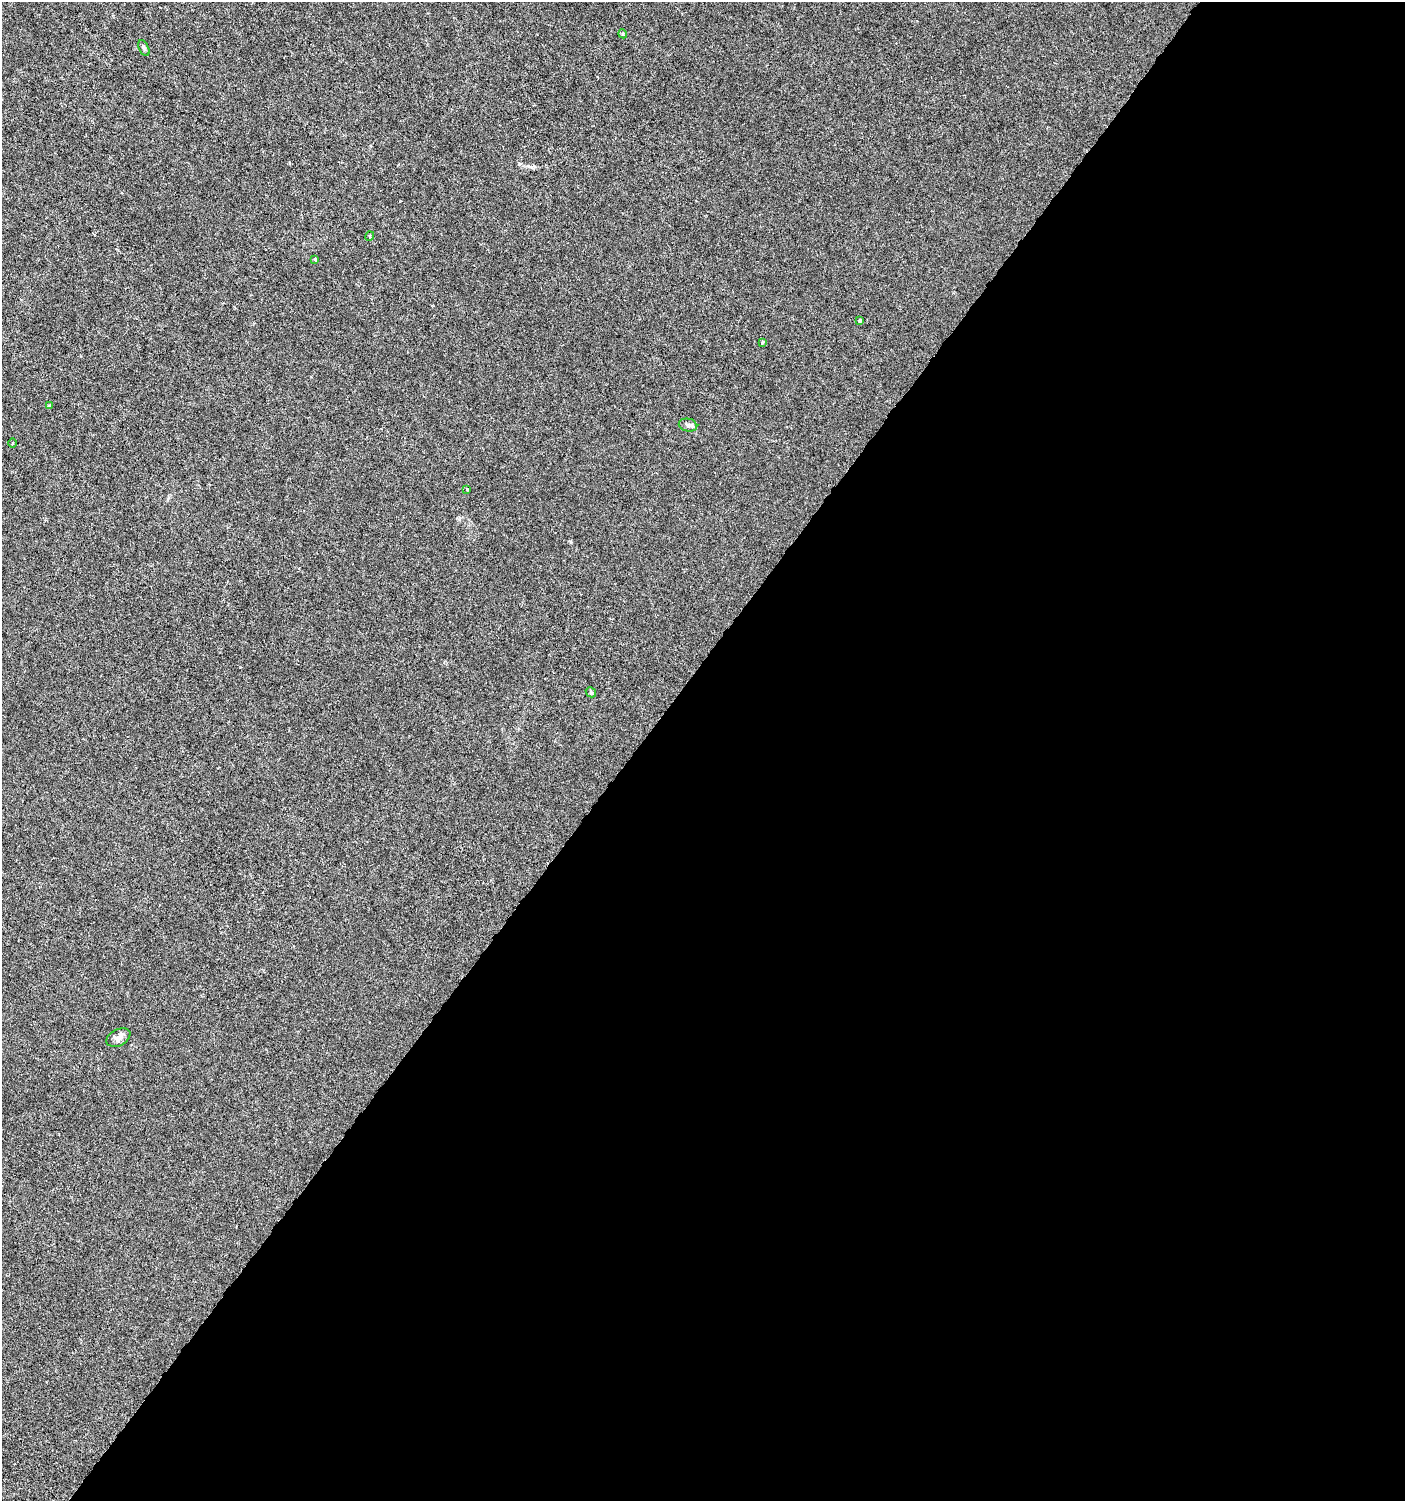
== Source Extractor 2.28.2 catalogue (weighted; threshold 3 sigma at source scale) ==
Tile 12 of 4 x 4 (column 4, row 3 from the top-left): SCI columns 4383-5785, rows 1505-3003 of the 6026 x 6000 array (HDU 1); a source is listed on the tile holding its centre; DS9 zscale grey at full resolution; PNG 1407 x 1503 px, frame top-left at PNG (2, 2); each listed source drawn as its Kron ellipse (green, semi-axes under 4 px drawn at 4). Shown black and unused: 55% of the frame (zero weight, under 3 of 6 exposures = <1% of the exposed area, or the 3 px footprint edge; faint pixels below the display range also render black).
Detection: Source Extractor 2.28.2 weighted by HDU 2 'WHT'; one run over the whole footprint, this tile lists its part. Background -1.05e-05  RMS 0.0012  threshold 0.00501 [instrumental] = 3 sigma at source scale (4.09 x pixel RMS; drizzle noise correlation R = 1.36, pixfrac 0.8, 0.0396/0.0396 arcsec/px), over >= 5 px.
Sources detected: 12; all 12 listed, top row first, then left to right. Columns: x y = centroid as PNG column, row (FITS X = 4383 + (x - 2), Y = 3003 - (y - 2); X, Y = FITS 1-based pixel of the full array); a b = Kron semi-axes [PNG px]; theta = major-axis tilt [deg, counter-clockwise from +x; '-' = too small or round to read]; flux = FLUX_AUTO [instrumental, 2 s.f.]
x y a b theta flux
623 34 4 3 - 0.12
144 48 8 4 -65 0.22
370 236 5 3 - 0.11
315 259 3 3 - 0.19
860 320 4 3 - 0.24
762 343 3 2 - 0.17
49 406 4 3 - 0.13
688 425 9 6 -13 0.35
12 443 4 3 - 0.11
467 489 4 3 - 0.14
591 692 5 4 - 0.14
118 1038 13 8 27 0.69